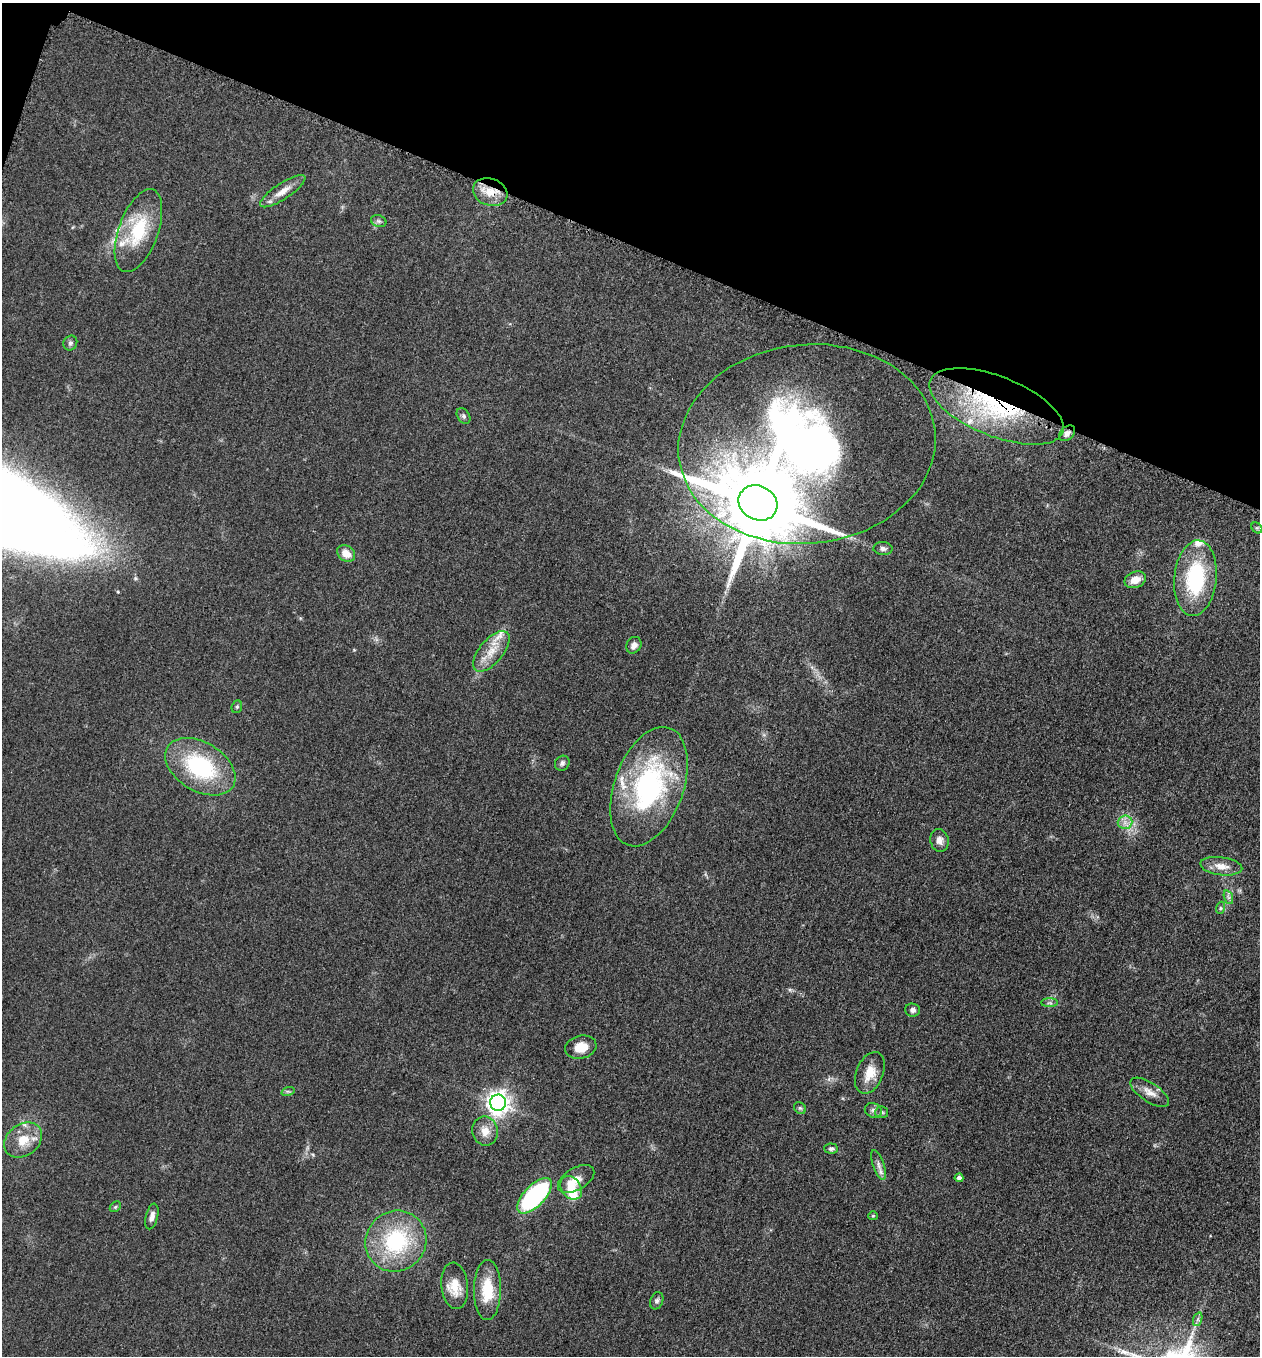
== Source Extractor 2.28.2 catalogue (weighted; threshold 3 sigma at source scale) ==
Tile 2 of 4 x 4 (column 2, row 1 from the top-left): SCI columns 1456-2713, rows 4078-5431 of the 5509 x 5463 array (HDU 1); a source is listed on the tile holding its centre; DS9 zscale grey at full resolution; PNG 1262 x 1358 px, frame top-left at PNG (2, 3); each listed source drawn as its Kron ellipse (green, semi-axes under 4 px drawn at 4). Shown black and unused: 18% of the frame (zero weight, under 3 of 5 exposures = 3% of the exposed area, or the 3 px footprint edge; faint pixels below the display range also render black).
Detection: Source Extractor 2.28.2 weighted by HDU 2 'WHT'; one run over the whole footprint, this tile lists its part. Background 0.0603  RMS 0.0062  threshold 0.028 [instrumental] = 3 sigma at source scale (4.5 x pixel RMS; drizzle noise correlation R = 1.50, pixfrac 1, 0.05/0.05 arcsec/px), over >= 5 px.
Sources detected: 57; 1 inside a brighter object's white glare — neither listed nor drawn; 4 inside a brighter listed object's ellipse — not listed separately; the other 52 listed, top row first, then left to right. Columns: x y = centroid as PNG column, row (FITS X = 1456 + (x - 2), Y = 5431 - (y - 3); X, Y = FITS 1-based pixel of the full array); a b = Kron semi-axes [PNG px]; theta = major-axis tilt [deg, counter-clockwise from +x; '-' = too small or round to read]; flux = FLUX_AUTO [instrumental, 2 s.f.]
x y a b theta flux
283 191 26 8 33 7.2
490 192 18 13 -19 11
379 221 8 6 -20 1.5
138 231 43 20 70 34
70 343 7 6 - 1.6
996 406 71 30 -21 91
464 416 8 6 -54 1.5
1067 433 9 6 44 2.7
807 444 129 99 6 510
758 503 20 17 -26 12000
1257 528 6 5 - 1
883 549 10 6 -3 2
346 553 10 7 -38 7.2
1195 578 38 21 84 54
1135 580 11 8 23 7.1
634 645 9 7 58 3.3
491 651 24 12 50 12
237 707 6 5 - 0.93
562 763 8 7 - 1.9
200 767 38 24 -31 60
649 787 62 34 70 120
1125 822 7 7 - 3.1
939 840 11 9 -78 3.6
1221 866 21 9 -7 7.1
1228 897 7 4 -71 1.4
1220 908 6 4 71 0.88
1050 1003 8 4 0 1.4
913 1010 7 6 - 2.3
581 1047 16 11 15 9.7
870 1073 22 13 68 10
288 1091 7 4 18 0.98
1150 1092 22 9 -33 6.2
498 1103 8 8 - 470
800 1108 6 5 - 1.1
873 1110 9 7 -23 2
882 1112 6 5 - 1.3
485 1131 14 12 -79 7.2
23 1140 20 15 37 13
831 1149 7 5 -3 1.4
878 1165 15 5 -71 3
959 1178 4 4 - 2.4
576 1179 20 11 31 7.7
571 1188 13 9 -55 12
535 1196 22 10 46 85
115 1207 6 4 44 1
152 1216 13 6 76 3.4
873 1216 5 4 - 0.63
396 1241 31 30 - 55
455 1286 23 13 -84 11
487 1290 30 13 90 19
657 1301 9 6 69 1.7
1198 1319 7 4 72 1.4
Overlapping masked pixels (flux is a lower limit): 3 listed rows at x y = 490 192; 996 406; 1067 433